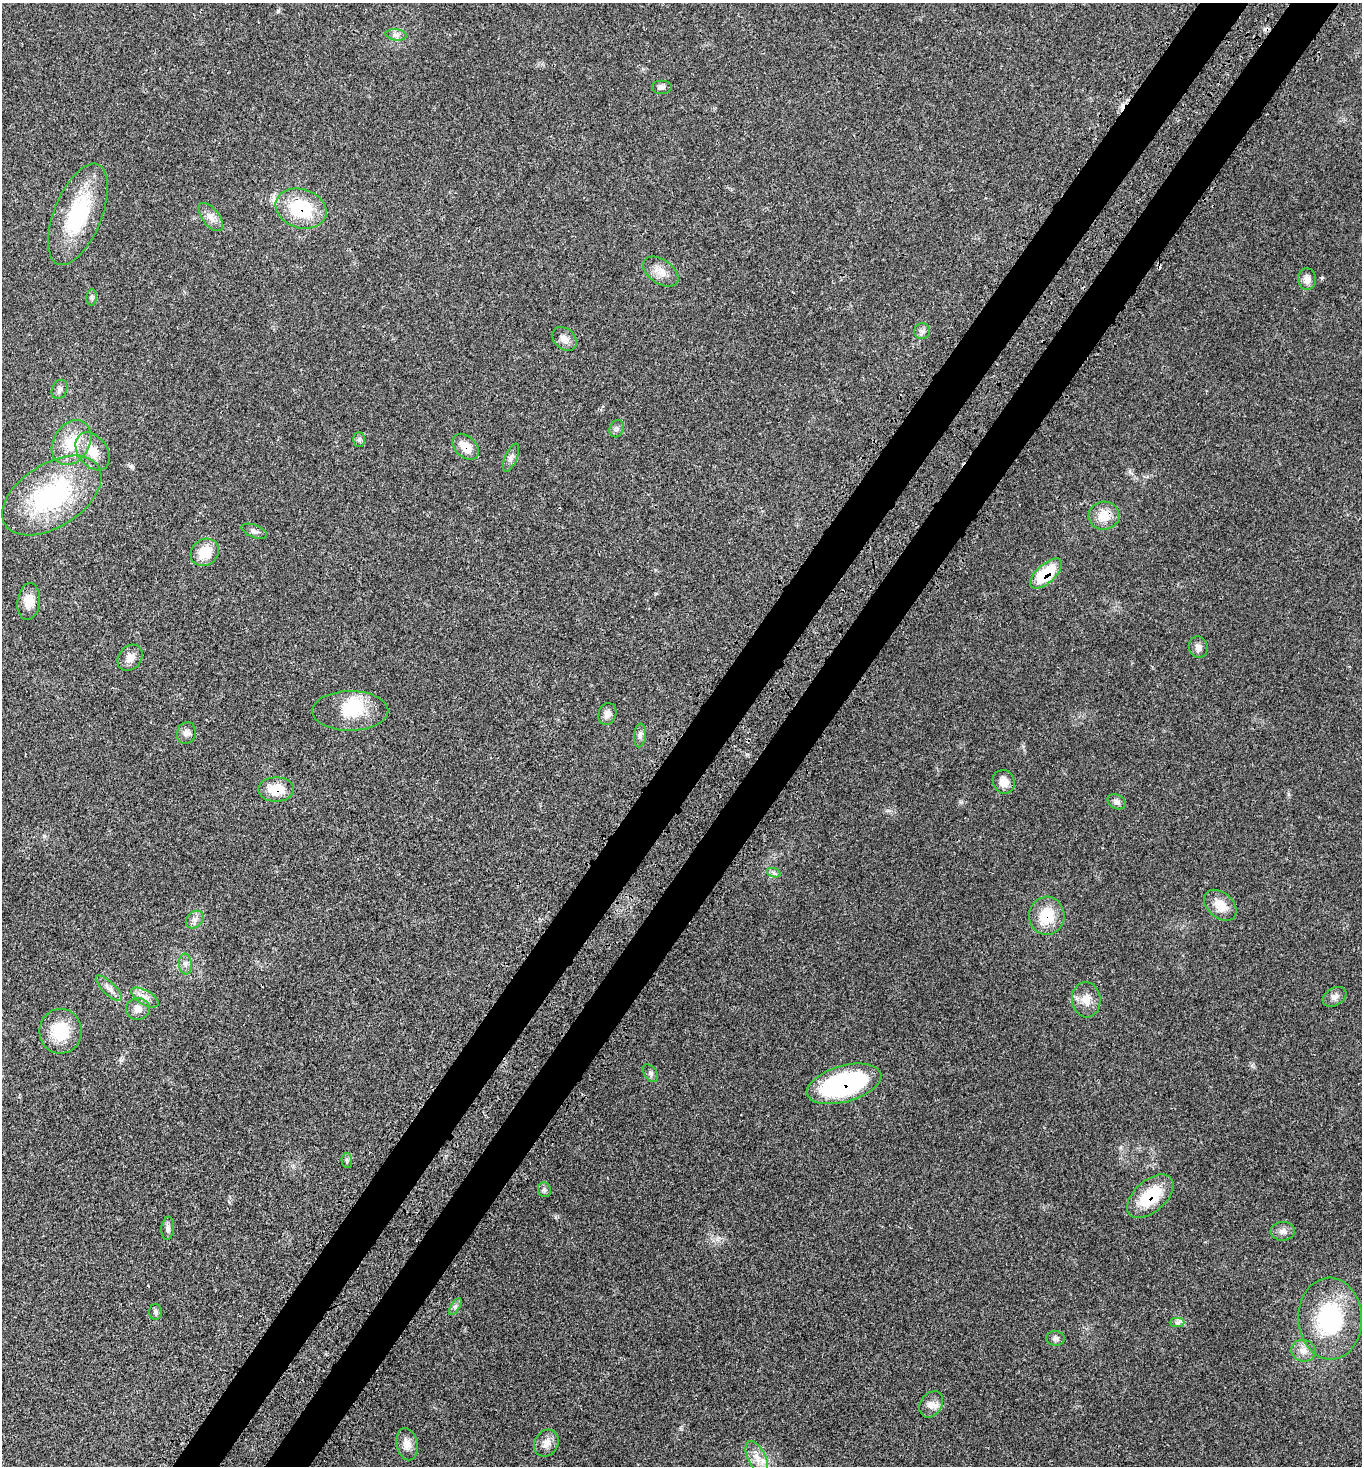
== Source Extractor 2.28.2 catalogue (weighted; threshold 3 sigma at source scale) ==
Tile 10 of 4 x 4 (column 2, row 3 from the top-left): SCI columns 1748-3107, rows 1576-3039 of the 6077 x 6080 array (HDU 1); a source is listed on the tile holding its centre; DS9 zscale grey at full resolution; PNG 1364 x 1468 px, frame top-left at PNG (2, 3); each listed source drawn as its Kron ellipse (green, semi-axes under 4 px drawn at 4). Shown black and unused: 7% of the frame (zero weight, under 3 of 4 exposures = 8% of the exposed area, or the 3 px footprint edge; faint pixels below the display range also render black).
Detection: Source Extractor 2.28.2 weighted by HDU 2 'WHT'; one run over the whole footprint, this tile lists its part. Background 0.0205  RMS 0.0034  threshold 0.0152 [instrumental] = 3 sigma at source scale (4.5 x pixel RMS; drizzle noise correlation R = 1.50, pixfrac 1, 0.05/0.05 arcsec/px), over >= 5 px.
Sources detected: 62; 1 inside a brighter object's white glare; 1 cosmic-ray / hot-pixel residue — neither listed nor drawn; the other 60 listed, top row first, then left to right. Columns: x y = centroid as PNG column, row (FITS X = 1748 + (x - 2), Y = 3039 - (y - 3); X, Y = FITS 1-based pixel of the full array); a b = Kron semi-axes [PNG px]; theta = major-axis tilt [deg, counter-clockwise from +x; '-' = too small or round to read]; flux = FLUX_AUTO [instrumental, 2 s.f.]
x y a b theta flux
396 35 10 5 -7 1.2
661 87 10 7 0 1.1
301 209 26 19 -18 19
78 214 54 24 68 26
211 217 16 8 -53 2.4
661 272 20 12 -35 3.5
1307 279 11 9 -85 1.9
92 297 8 5 85 0.73
922 331 8 8 - 1.1
565 339 14 10 -41 2.2
59 389 10 7 65 1.2
617 429 9 7 66 0.96
359 440 7 6 - 0.74
72 443 24 18 59 9.6
466 447 15 10 -44 4.5
93 451 21 14 -54 5.7
511 458 15 6 66 1.4
52 496 55 31 32 43
1104 516 15 14 - 5.6
254 531 13 6 -21 1.2
205 552 15 12 37 7.2
1046 574 20 9 42 14
29 601 18 11 83 4.4
1198 647 11 9 -76 1.7
130 658 14 11 52 2.6
350 711 38 20 0 11
607 714 11 8 72 1.8
186 733 11 9 73 1.6
640 735 12 6 85 1.1
1004 782 12 11 - 3.4
276 789 18 12 0 7
1117 802 9 7 -26 1.1
774 873 7 4 -18 0.68
1220 905 18 12 -41 5.1
1047 916 19 17 84 9.2
195 920 10 7 45 1.4
185 964 10 6 -86 1.2
109 988 17 6 -44 1.8
145 997 15 7 -30 2.2
1335 997 13 8 31 1.6
1086 1000 17 14 -85 4.2
138 1009 12 11 - 2.5
61 1031 22 21 - 12
650 1073 10 6 -55 0.99
844 1084 38 18 16 48
347 1161 7 5 -87 0.67
544 1190 7 6 - 0.77
1150 1196 27 15 41 14
168 1228 11 6 84 1.2
1283 1231 12 9 3 1.8
455 1306 9 4 59 0.9
156 1312 8 6 -89 0.78
1330 1319 41 32 -87 31
1177 1323 7 4 0 0.78
1055 1338 9 7 -4 1
1303 1351 12 11 - 2.7
931 1404 14 10 56 2.4
546 1443 14 12 54 2.6
407 1444 16 10 -78 2.7
757 1458 18 9 -64 3.4
Overlapping masked pixels (flux is a lower limit): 8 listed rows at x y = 301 209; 466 447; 1104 516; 1046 574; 276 789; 1047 916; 844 1084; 1150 1196
Unlisted compact peaks at least as high as the median listed source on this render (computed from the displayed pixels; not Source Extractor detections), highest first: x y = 278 11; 1322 278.